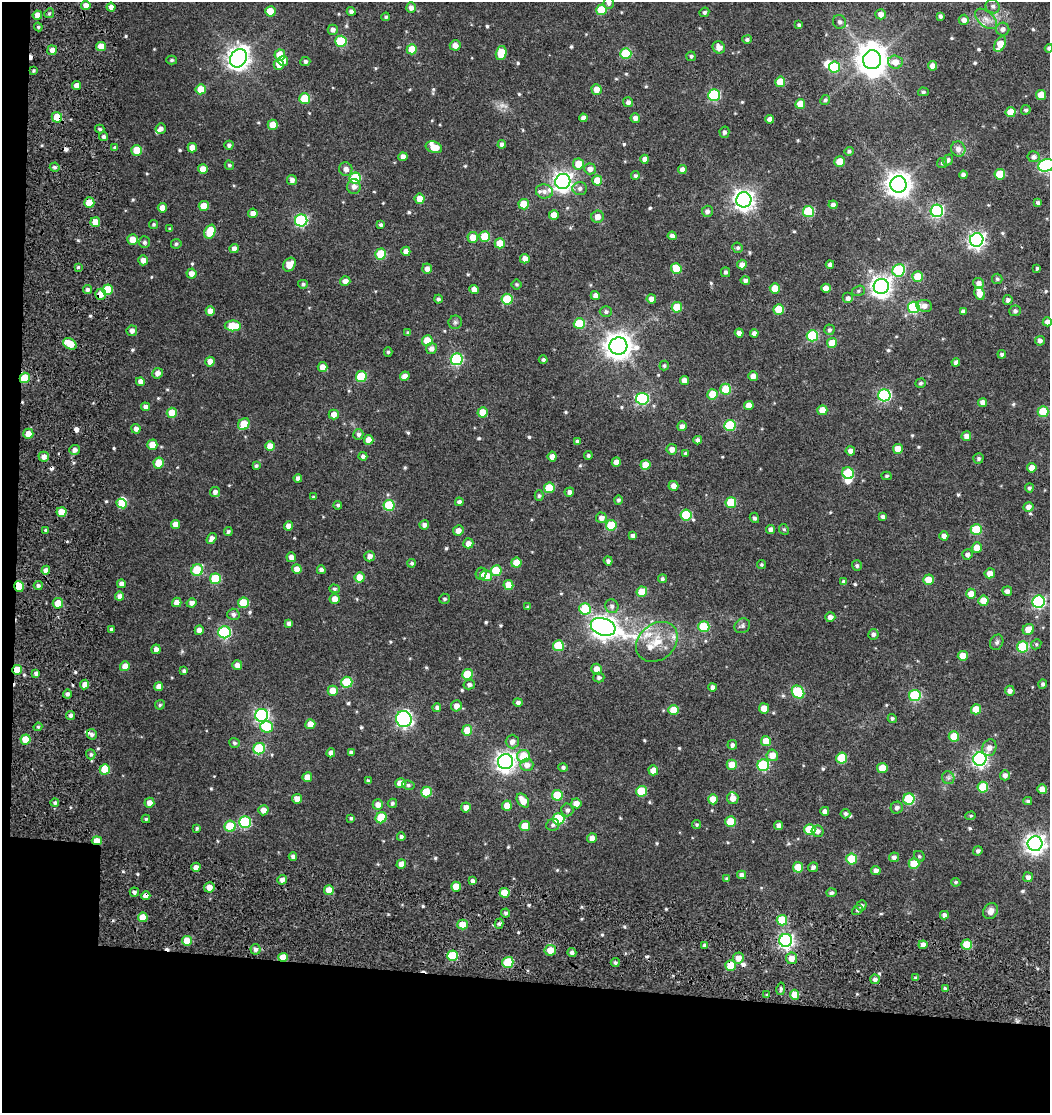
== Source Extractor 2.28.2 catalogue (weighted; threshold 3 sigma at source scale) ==
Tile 3 of 2 x 2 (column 1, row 2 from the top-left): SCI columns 202-1249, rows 62-1172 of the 2539 x 2444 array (HDU 1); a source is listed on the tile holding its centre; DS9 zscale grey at full resolution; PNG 1052 x 1115 px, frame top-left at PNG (2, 2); each listed source drawn as its Kron ellipse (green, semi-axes under 4 px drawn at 4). Shown black and unused: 14% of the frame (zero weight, under 3 of 5 exposures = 15% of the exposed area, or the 3 px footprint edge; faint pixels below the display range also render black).
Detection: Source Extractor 2.28.2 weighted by HDU 2 'WHT'; one run over the whole footprint, this tile lists its part. Background 0.0445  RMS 0.008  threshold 0.036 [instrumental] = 3 sigma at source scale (4.5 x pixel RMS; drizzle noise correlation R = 1.50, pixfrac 1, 0.0396/0.0396 arcsec/px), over >= 5 px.
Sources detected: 612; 1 too faint to see at this stretch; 4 inside a brighter object's white glare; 8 cosmic-ray / hot-pixel residue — neither listed nor drawn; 10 inside a brighter listed object's ellipse — not listed separately; of the other 589, all 500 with FLUX_AUTO >= 1.14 (the completeness limit of this list) listed and drawn (89 fainter detections not listed), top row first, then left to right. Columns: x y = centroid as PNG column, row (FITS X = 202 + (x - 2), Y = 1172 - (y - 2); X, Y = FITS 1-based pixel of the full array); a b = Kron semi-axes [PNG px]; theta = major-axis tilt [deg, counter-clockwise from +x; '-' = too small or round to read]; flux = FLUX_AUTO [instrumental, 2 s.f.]
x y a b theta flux
609 3 5 5 - 2.2
86 5 5 4 - 5.2
993 6 7 6 - 2.6
111 7 4 4 - 4.3
411 8 5 5 - 4
601 10 5 5 - 23
270 11 5 5 - 16
351 11 4 4 - 2.6
704 12 5 4 - 1.6
49 13 5 4 - 1.3
881 14 5 5 - 5.5
37 15 4 4 - 5.9
940 16 4 3 - 1.8
386 17 4 4 - 1.3
986 19 13 7 -41 5
964 20 5 5 - 3.6
840 22 7 6 - 2.5
799 25 4 3 - 1.5
38 27 4 4 - 1.2
1003 29 6 6 - 3
333 30 5 5 - 3.6
747 39 5 4 - 1.9
341 41 5 5 - 44
1000 44 8 5 60 12
455 45 5 5 - 5.1
101 46 5 4 - 9
719 47 6 6 - 6
1049 48 4 4 - 1.9
412 49 5 5 - 19
52 50 5 4 - 3.8
501 53 7 5 76 16
626 54 5 5 - 41
280 55 5 5 - 19
691 56 5 4 - 1.6
238 58 10 8 58 570
172 60 5 4 - 1.3
872 60 9 9 - 1200
283 61 5 5 - 6.6
305 61 5 4 - 1.8
895 62 7 6 - 7.7
279 64 5 5 - 7.7
932 66 5 4 - 4.8
834 67 5 5 - 34
33 71 3 3 - 1.2
780 82 5 5 - 16
76 85 4 4 - 5.2
201 89 5 5 - 14
596 89 5 5 - 6.7
923 92 5 4 - 1.7
714 95 6 6 - 68
1041 95 5 5 - 12
305 98 5 5 - 28
825 100 5 4 - 1.7
628 102 5 5 - 3.1
800 104 5 5 - 10
1026 110 5 5 - 1.8
1011 112 5 5 - 12
57 117 5 5 - 15
583 118 4 4 - 2.7
635 118 5 4 - 4.4
769 119 4 4 - 3.6
273 125 5 5 - 13
100 129 4 3 - 1.4
161 129 5 5 - 3.2
724 132 5 5 - 2.3
103 137 4 4 - 2
502 144 4 4 - 3
229 145 4 4 - 2.2
115 147 4 4 - 1.2
434 147 8 5 -17 10
192 148 4 4 - 6.7
958 149 7 7 - 4.3
137 150 5 5 - 18
849 151 4 4 - 1.6
403 157 4 4 - 4.7
1034 157 6 5 - 2.9
645 159 4 4 - 3.9
948 160 5 5 - 2.7
840 162 5 5 - 13
942 163 5 5 - 1.3
578 164 6 5 - 14
229 165 5 4 - 1.5
1046 165 8 6 14 120
55 167 5 4 - 1.6
203 169 5 5 - 9.3
346 169 7 6 - 4.3
590 169 6 5 - 4.9
682 170 4 4 - 4.6
1000 174 5 5 - 22
963 175 4 4 - 2.8
635 176 4 4 - 1.5
355 178 5 5 - 45
292 180 5 5 - 3.2
597 181 5 5 - 13
563 182 8 7 - 410
898 184 8 8 - 760
354 187 7 6 - 3.9
580 188 7 6 - 3
544 191 8 7 - 3.5
419 199 5 5 - 9.5
744 200 7 7 - 450
89 203 5 5 - 13
1038 203 4 3 - 1.9
524 204 5 5 - 15
833 205 4 4 - 3.3
204 206 5 5 - 14
162 208 5 4 - 5.6
707 211 6 5 - 2.8
808 211 5 5 - 46
937 211 6 6 - 110
253 213 5 4 - 5.2
554 215 5 5 - 7.4
598 217 6 6 - 5.9
301 220 6 6 - 96
95 222 5 5 - 9.7
153 224 4 4 - 1.2
381 225 4 3 - 1.8
170 229 4 3 - 1.3
210 232 7 5 67 21
672 236 4 4 - 3.5
473 237 5 5 - 10
485 237 5 5 - 24
133 240 5 5 - 11
977 240 7 6 - 250
144 242 6 5 - 2.1
500 243 5 5 - 13
176 244 5 4 - 1.5
738 248 5 5 - 1.6
234 249 4 4 - 4.4
406 251 5 4 - 5.6
381 254 5 5 - 31
525 259 5 4 - 6.9
143 260 5 5 - 4.6
830 264 4 4 - 2.6
289 265 7 5 55 7.7
742 265 5 5 - 4.3
78 267 4 4 - 1.2
676 268 5 5 - 16
1037 268 4 3 - 1.1
427 269 5 4 - 4
899 270 6 6 - 63
725 272 5 4 - 1.9
191 274 5 5 - 5
918 276 5 5 - 19
997 279 5 5 - 1.6
345 281 5 5 - 4.2
745 281 4 4 - 3.1
978 283 5 5 - 4.4
303 284 5 4 - 1.6
517 284 5 5 - 1.3
881 287 8 7 - 450
775 288 5 5 - 10
826 288 5 4 - 6.5
87 290 4 4 - 2.1
107 290 5 5 - 22
474 290 4 4 - 5.7
858 291 6 5 - 1.3
100 294 5 5 - 10
980 294 6 5 - 7.4
595 296 4 4 - 3.7
848 298 5 5 - 3
438 299 4 4 - 1.7
507 299 5 5 - 30
651 299 5 4 - 4.9
1008 300 5 4 - 2.3
924 306 8 6 -7 4.4
677 307 5 5 - 20
914 307 6 6 - 65
779 309 5 5 - 18
210 311 5 4 - 6.5
963 311 4 3 - 2.1
1015 311 6 5 - 2.1
606 312 6 5 - 2
455 322 6 6 - 1.7
1047 322 4 4 - 4.4
579 324 5 5 - 31
233 326 8 5 -2 29
829 330 5 5 - 1.9
132 331 5 5 - 3.5
408 333 4 3 - 1.6
739 333 4 4 - 3.7
754 333 4 4 - 3.3
812 336 5 5 - 53
427 341 5 5 - 15
1040 341 5 5 - 2.7
832 343 5 5 - 13
70 344 7 5 -30 20
618 346 9 8 - 900
431 348 6 5 - 4
388 352 5 4 - 1.3
1002 354 4 4 - 1.9
457 359 6 6 - 88
543 360 4 4 - 1.6
210 362 5 4 - 6.3
956 362 4 4 - 2.9
664 366 5 4 - 1.4
322 367 5 5 - 6.8
157 373 5 5 - 4.2
405 376 5 4 - 5.2
753 376 5 4 - 4.9
361 377 5 5 - 35
25 378 5 5 - 23
685 380 4 4 - 5.2
140 382 4 4 - 5
920 383 5 4 - 1.6
726 389 5 5 - 19
712 394 5 5 - 17
884 395 6 6 - 99
642 399 6 6 - 79
983 402 4 4 - 5.3
749 405 5 4 - 8
145 407 4 4 - 3
822 410 5 5 - 12
482 412 5 5 - 14
1043 412 5 5 - 26
172 413 5 5 - 16
334 414 5 5 - 6.7
244 424 6 5 - 19
730 425 5 5 - 47
682 426 5 4 - 3.8
136 429 5 4 - 3.4
28 434 5 5 - 8.3
358 434 5 5 - 2.1
966 436 5 5 - 4.8
369 440 5 4 - 8.2
698 440 4 4 - 2.9
577 441 4 4 - 1.8
152 445 5 5 - 13
270 446 5 5 - 11
672 449 5 5 - 4.9
898 449 5 5 - 8.3
74 450 5 5 - 3.7
850 451 5 4 - 4.1
686 453 3 3 - 1.5
588 455 4 4 - 1.5
363 456 4 4 - 2.4
44 457 5 5 - 4.3
552 457 5 4 - 5
978 458 5 5 - 1.7
616 462 4 4 - 6.1
159 463 5 5 - 17
645 465 5 5 - 11
256 466 4 3 - 1.6
1032 468 5 4 - 6.5
848 473 6 5 - 40
887 476 5 4 - 1.3
298 478 4 4 - 3
673 486 5 5 - 5.3
549 488 5 5 - 23
1029 488 4 4 - 1.6
215 492 5 5 - 3.1
569 492 5 4 - 2.8
539 496 5 4 - 1.5
313 497 4 3 - 1.2
618 500 5 4 - 1.6
459 502 4 4 - 2.7
731 503 5 5 - 31
122 504 6 4 -24 16
338 505 4 4 - 1.5
389 505 5 5 - 44
1028 507 5 4 - 4.2
61 512 5 5 - 12
686 515 5 5 - 39
883 517 4 4 - 2.1
601 518 5 5 - 4.5
754 518 5 4 - 1.9
175 524 4 4 - 7.1
424 525 5 4 - 3
611 525 5 5 - 22
288 526 4 4 - 4.4
771 529 4 4 - 3
784 529 5 4 - 1.3
46 530 4 3 - 1.3
458 530 5 5 - 4.8
976 530 5 5 - 32
228 532 4 4 - 1.6
633 536 4 4 - 3.3
944 536 4 4 - 3.8
212 538 6 4 54 3.9
468 543 5 5 - 5.6
977 548 5 5 - 9.5
967 554 5 5 - 3
370 556 5 5 - 4.3
291 557 5 4 - 4.6
608 561 4 4 - 2.3
412 563 4 4 - 1.6
516 563 5 5 - 13
761 565 4 4 - 1.2
857 566 5 5 - 1.7
297 569 5 5 - 6.1
46 570 4 4 - 4.2
197 570 6 5 - 32
321 570 4 4 - 2.9
496 571 5 5 - 25
481 573 6 5 - 2.7
990 573 5 5 - 6.4
486 576 6 5 - 12
360 577 5 5 - 12
215 579 5 5 - 38
662 579 4 4 - 1.6
928 580 5 5 - 12
844 582 4 4 - 3
121 584 4 4 - 4
38 585 4 4 - 1.7
508 585 5 5 - 11
19 586 5 4 - 22
334 589 5 4 - 1.3
1007 591 5 5 - 3.1
642 592 5 5 - 15
971 594 5 5 - 8.8
120 596 4 4 - 4.1
335 599 5 5 - 7.6
445 599 5 5 - 1.4
983 601 5 5 - 12
177 602 5 4 - 6.1
1039 602 6 6 - 120
58 603 5 5 - 9.7
191 603 5 4 - 3.5
243 603 5 5 - 28
612 606 7 6 - 2.8
528 607 4 4 - 1.3
585 609 6 5 - 32
233 614 6 5 - 2.5
830 617 5 5 - 3.6
289 623 4 4 - 3.3
742 626 8 7 - 2.1
603 627 12 8 -19 600
704 627 5 5 - 32
111 629 4 3 - 1.4
1028 629 6 5 - 10
199 630 4 4 - 5
224 632 6 6 - 97
873 634 5 5 - 2.2
657 642 23 17 40 19
997 642 8 6 64 2
1036 644 5 5 - 1.3
558 646 5 5 - 31
1023 647 5 5 - 44
156 649 5 4 - 3.8
963 656 5 5 - 12
237 665 5 4 - 5.6
125 666 5 5 - 7.5
597 669 5 5 - 6.9
17 670 5 4 - 14
184 671 4 4 - 2.3
36 673 4 3 - 2.3
467 674 5 5 - 24
599 678 5 5 - 2
347 682 5 5 - 38
85 684 5 4 - 5.4
469 684 6 5 - 2
1043 684 5 4 - 1.8
159 687 4 4 - 5.5
712 687 4 4 - 2.6
333 691 5 5 - 12
1010 691 5 5 - 3.5
798 692 7 5 -48 48
67 694 4 4 - 2.5
915 695 6 5 - 61
518 702 5 4 - 2.2
160 705 5 4 - 1.4
456 706 5 5 - 4.9
437 708 4 4 - 2.4
764 708 5 5 - 8.9
976 709 5 5 - 14
674 710 5 5 - 14
71 715 4 4 - 2.7
262 715 6 6 - 160
892 718 4 4 - 1.5
404 719 8 8 - 220
310 724 5 5 - 10
38 727 4 4 - 1.3
267 727 6 6 - 40
467 730 5 5 - 15
92 734 5 5 - 2.2
954 737 5 5 - 16
26 739 5 5 - 14
766 741 5 5 - 11
512 742 7 6 - 4.5
234 743 5 5 - 1.8
732 745 5 5 - 2.6
989 748 8 7 - 5
259 749 6 5 - 56
331 753 4 4 - 4.5
351 753 4 4 - 2.5
91 754 5 4 - 1.5
772 755 6 5 - 9.1
523 756 6 6 - 18
842 758 5 5 - 32
980 759 7 6 - 210
505 762 7 7 - 420
527 765 6 6 - 6
732 765 5 5 - 17
763 765 6 5 - 60
563 767 5 4 - 1.9
882 768 5 5 - 13
105 769 5 5 - 23
653 770 5 5 - 8.2
1005 775 5 5 - 3.2
307 777 5 5 - 9.5
948 778 6 6 - 2
368 781 4 3 - 1.4
400 783 5 5 - 10
408 785 6 4 -10 1.6
983 787 5 5 - 29
1042 789 5 5 - 6.9
641 791 5 5 - 26
426 792 5 5 - 29
557 795 5 5 - 29
733 798 6 5 - 5
297 799 5 5 - 7.4
713 799 5 5 - 11
909 799 5 5 - 57
523 801 8 5 -53 11
1028 801 4 3 - 1.4
55 803 4 4 - 1.5
149 803 5 5 - 5.9
392 803 5 4 - 1.6
576 803 5 5 - 6.1
378 805 5 5 - 6.2
507 806 5 5 - 11
466 807 5 5 - 4.9
897 808 6 6 - 2.8
263 810 5 5 - 5.3
567 810 6 6 - 2.5
825 811 4 4 - 3.7
845 814 5 4 - 2.1
971 816 5 4 - 1.1
351 818 4 4 - 1.4
381 818 6 5 - 27
146 819 4 4 - 1.3
559 819 6 5 - 50
245 822 6 5 - 66
731 822 5 5 - 21
553 825 6 6 - 2.3
697 825 4 4 - 1.2
779 825 4 4 - 4.3
230 826 5 5 - 29
525 826 5 5 - 17
197 828 4 3 - 1.3
810 830 5 5 - 27
817 831 6 5 - 3.4
401 837 4 4 - 1.7
592 838 5 5 - 5.3
97 841 5 4 - 10
1035 844 7 7 - 430
978 851 5 4 - 2.2
919 856 6 5 - 1.5
293 857 4 4 - 2.9
894 857 5 4 - 2.5
852 859 5 5 - 28
401 864 5 4 - 6.5
914 864 5 5 - 23
196 867 4 4 - 4.6
798 867 5 5 - 15
813 867 5 5 - 2.7
876 871 5 4 - 4
742 875 4 4 - 3
1028 877 5 4 - 3.1
727 879 3 3 - 1.2
282 880 5 5 - 3.8
473 881 4 3 - 2.8
956 882 5 4 - 1.3
209 887 5 5 - 6.7
456 887 5 5 - 14
329 890 5 5 - 9.2
134 892 4 4 - 2.1
504 893 5 5 - 16
831 893 5 4 - 1.9
146 896 4 4 - 5.8
861 906 5 4 - 2.1
857 910 6 4 40 1.3
990 911 8 6 56 5.7
506 913 4 4 - 1.9
944 915 4 4 - 3.4
143 917 5 4 - 10
782 920 5 5 - 26
499 924 5 4 - 1.7
463 925 5 5 - 15
786 940 6 6 - 200
187 941 5 5 - 15
705 945 4 3 - 2.7
923 945 4 4 - 3.9
967 945 5 5 - 26
255 949 5 5 - 2.9
550 950 6 5 - 11
572 953 4 4 - 3
452 956 5 5 - 36
283 957 5 4 - 14
738 958 6 5 - 7.1
791 958 6 5 - 7.1
508 962 5 5 - 41
615 962 4 4 - 1.9
731 966 5 5 - 22
916 978 3 3 - 1.8
875 979 5 4 - 2.7
945 988 4 4 - 1.7
781 989 6 4 80 1.6
767 995 3 3 - 1.2
795 995 5 4 - 13
Overlapping masked pixels (flux is a lower limit): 9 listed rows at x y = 57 117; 100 294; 25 378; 19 586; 17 670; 97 841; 146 896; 283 957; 731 966
Isophote crosses this tile's border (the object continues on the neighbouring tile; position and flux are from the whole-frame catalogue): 4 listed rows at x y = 609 3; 1049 48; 1046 165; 1047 322